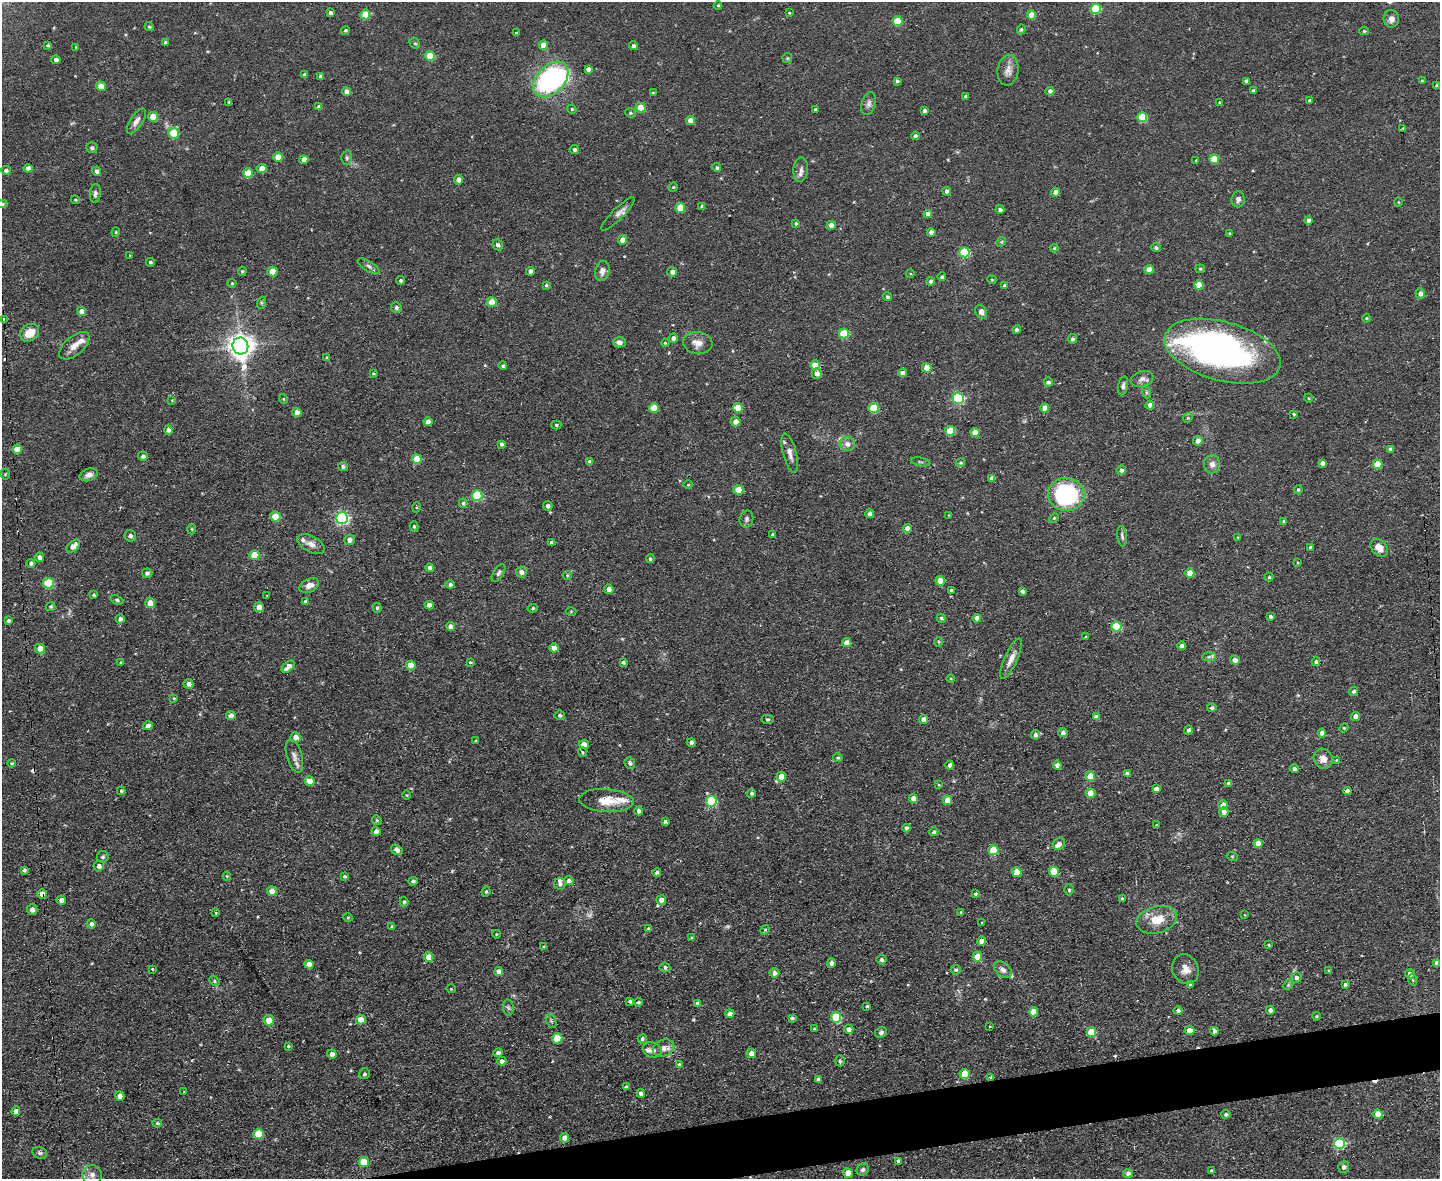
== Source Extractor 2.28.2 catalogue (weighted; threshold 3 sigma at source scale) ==
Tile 5 of 3 x 4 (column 2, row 2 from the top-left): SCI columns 1678-3115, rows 2354-3530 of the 4684 x 4706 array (HDU 1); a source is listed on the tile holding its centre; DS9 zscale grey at full resolution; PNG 1442 x 1181 px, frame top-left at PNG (2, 2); each listed source drawn as its Kron ellipse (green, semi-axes under 4 px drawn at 4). Shown black and unused: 3% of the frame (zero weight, under 2 of 3 exposures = <1% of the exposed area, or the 3 px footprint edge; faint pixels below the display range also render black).
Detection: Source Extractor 2.28.2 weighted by HDU 2 'WHT'; one run over the whole footprint, this tile lists its part. Background 0.0728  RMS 0.0067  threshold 0.0301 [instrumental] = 3 sigma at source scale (4.5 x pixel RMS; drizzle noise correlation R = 1.50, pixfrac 1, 0.05/0.05 arcsec/px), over >= 5 px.
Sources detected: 457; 2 too faint to see at this stretch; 2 inside a brighter object's white glare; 7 cosmic-ray / hot-pixel residue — neither listed nor drawn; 9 inside a brighter listed object's ellipse — not listed separately; the other 437 listed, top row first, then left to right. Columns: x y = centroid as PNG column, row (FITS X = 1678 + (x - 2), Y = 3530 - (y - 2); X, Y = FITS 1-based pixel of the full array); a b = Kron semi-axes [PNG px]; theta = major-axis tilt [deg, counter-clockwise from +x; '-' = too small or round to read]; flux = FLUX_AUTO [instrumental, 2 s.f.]
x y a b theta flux
718 6 4 4 - 0.77
1096 9 5 5 - 32
330 12 4 4 - 1.7
789 13 3 3 - 0.6
365 14 5 5 - 16
1032 15 4 4 - 9.4
1391 19 9 7 -89 3.3
898 21 5 4 - 22
149 27 4 4 - 0.92
1021 29 5 4 - 0.77
345 31 5 4 - 0.99
1364 31 5 4 - 0.95
516 33 3 3 - 1
165 42 3 3 - 1.2
415 43 6 4 -41 0.91
48 45 4 3 - 0.92
543 45 4 4 - 8.5
633 46 4 4 - 1.8
76 47 3 3 - 0.56
430 56 5 5 - 21
787 58 5 5 - 0.82
56 60 4 4 - 2.5
588 69 4 4 - 2.9
1008 70 15 10 84 5
304 74 4 3 - 1.2
320 76 4 3 - 1.2
551 79 21 14 46 96
897 81 3 3 - 1.3
1246 81 4 3 - 1.8
1422 81 3 3 - 0.71
1437 85 4 4 - 1.3
101 86 5 4 - 6.9
1253 90 3 3 - 0.95
1050 91 4 4 - 1.9
347 92 4 4 - 5.6
653 93 3 2 - 0.72
965 96 3 3 - 2.1
1310 101 4 3 - 1.8
229 102 4 3 - 0.64
1219 103 4 4 - 0.93
869 104 12 7 75 2.7
319 107 4 4 - 3.2
641 108 5 5 - 14
572 109 5 4 - 0.75
815 109 3 3 - 0.81
924 111 3 3 - 1.7
630 113 5 4 - 0.93
153 117 5 5 - 15
1142 117 5 5 - 27
690 120 4 4 - 5.4
136 121 14 6 57 3.7
1402 129 4 3 - 0.73
174 133 5 5 - 25
915 136 4 4 - 2.4
92 148 6 5 - 2
574 150 4 4 - 1.5
278 157 5 4 - 12
347 158 7 5 -89 1.3
1214 159 5 5 - 17
304 160 4 4 - 6.1
1195 161 3 3 - 2
28 168 4 4 - 3.4
262 168 5 4 - 6.6
717 168 4 4 - 1.2
6 170 5 4 - 1.7
801 170 12 7 86 3
97 171 4 4 - 2.2
248 173 5 4 - 15
459 180 4 4 - 4.5
673 187 4 4 - 0.7
947 191 4 4 - 2.8
1056 192 4 4 - 3.6
95 193 9 5 85 1.9
1238 199 8 6 85 2.3
75 200 4 3 - 0.82
1398 202 4 3 - 0.52
2 204 5 4 - 1
702 207 4 4 - 2.2
680 208 5 5 - 16
1000 209 4 4 - 1.6
618 214 23 5 45 3.2
928 214 4 4 - 4.6
1308 220 4 4 - 2.7
796 223 4 3 - 0.93
831 225 4 4 - 5.7
116 232 4 4 - 0.78
931 232 4 4 - 3.4
1230 234 3 3 - 0.7
622 240 5 4 - 6.1
1001 242 5 4 - 0.8
498 245 5 5 - 2.1
1054 248 4 4 - 0.7
1156 248 5 4 - 1.3
964 252 5 5 - 36
130 256 3 3 - 1.2
150 262 4 4 - 1.2
369 266 12 5 -32 2.3
1200 269 4 4 - 0.85
1149 270 4 4 - 8.1
242 271 5 4 - 0.81
530 271 4 4 - 3.3
602 271 10 7 74 3.4
272 272 5 5 - 14
672 272 5 5 - 2.6
910 273 4 3 - 0.48
942 277 4 4 - 1.3
401 280 4 4 - 1.1
992 280 4 4 - 0.73
931 281 4 4 - 2.2
232 283 4 4 - 0.7
546 285 4 3 - 0.94
1199 285 5 4 - 12
1004 286 3 3 - 1.1
1420 293 5 4 - 2.7
887 297 4 4 - 1.2
492 302 5 5 - 10
261 303 6 4 72 0.99
396 308 5 5 - 1.6
81 311 4 4 - 4.4
981 312 7 5 -61 3.3
1366 318 4 3 - 0.69
3 319 3 2 - 0.79
1017 330 4 4 - 2
30 333 10 8 39 9.4
844 333 5 5 - 28
673 338 4 4 - 2.9
1072 339 4 4 - 1.7
619 342 6 5 - 2.7
665 343 4 3 - 0.63
698 343 15 11 -8 5.8
74 346 18 9 40 6.1
240 346 8 8 - 700
1222 351 59 29 -15 230
327 358 4 4 - 0.85
815 365 5 4 - 11
503 366 4 4 - 1.4
927 368 5 4 - 6.1
373 373 3 3 - 0.64
817 373 5 5 - 3.9
902 373 4 4 - 3.4
1142 379 11 7 18 3.3
1048 382 5 4 - 2
1123 386 9 5 80 2
1146 392 6 4 -72 0.95
958 398 5 5 - 65
1308 398 4 3 - 0.49
284 399 5 3 - 0.57
172 400 4 4 - 0.56
1150 405 4 4 - 3.9
654 408 5 5 - 13
738 408 5 4 - 14
874 408 5 5 - 22
1045 408 4 4 - 7.1
297 412 4 4 - 5
1294 414 3 3 - 0.84
1188 418 5 4 - 1.1
428 422 4 4 - 4.9
735 422 5 5 - 4.3
556 425 5 4 - 0.95
169 430 4 4 - 2.7
950 431 5 5 - 20
975 432 4 4 - 6.3
1198 441 5 4 - 4.5
501 444 4 4 - 1.6
847 444 7 7 - 3.8
17 449 5 4 - 11
1390 449 4 4 - 1.8
790 453 20 6 -75 4.4
143 456 5 4 - 2
417 459 5 5 - 19
590 462 4 4 - 2.8
920 462 10 3 -10 0.96
960 463 4 3 - 0.88
1322 463 4 4 - 2.4
1212 464 9 8 - 3.5
1377 464 5 4 - 14
343 466 5 4 - 1.6
1121 470 4 4 - 2.3
5 474 5 5 - 0.85
89 475 9 6 19 3.1
992 478 4 4 - 4
688 485 5 3 - 0.61
738 490 5 4 - 14
1298 490 4 3 - 0.94
1066 495 18 16 -11 92
477 496 5 5 - 38
463 503 5 4 - 1.1
548 506 5 4 - 2.1
417 507 5 3 - 0.62
870 514 4 4 - 4.4
949 515 2 2 - 0.52
275 516 5 5 - 14
342 518 6 6 - 110
1054 518 5 4 - 0.79
746 519 9 6 76 1.8
1284 521 4 3 - 2
414 526 5 4 - 0.98
907 528 4 4 - 4.2
192 529 5 3 - 0.7
773 535 4 4 - 1.8
130 536 6 5 - 1.8
1122 536 10 4 -83 1.7
1238 537 4 2 - 0.46
349 540 5 5 - 3.4
551 543 4 3 - 2.2
311 544 15 8 -28 4.3
73 546 8 5 43 5.2
1311 547 3 3 - 1.8
1379 548 10 7 -47 6.3
254 555 5 5 - 14
39 557 5 4 - 3.4
650 559 4 3 - 1.1
31 563 4 4 - 1.5
1298 563 4 3 - 0.6
430 568 4 4 - 3.3
521 572 5 5 - 3
147 573 5 4 - 1.7
498 573 10 5 58 1.7
1190 573 4 4 - 9.9
567 575 4 4 - 0.74
1269 577 4 4 - 0.86
940 581 5 4 - 10
48 583 5 5 - 31
450 584 4 4 - 1.6
309 585 10 6 25 4.6
609 589 5 4 - 4
951 590 3 3 - 1.2
1022 591 4 4 - 1.9
94 595 3 3 - 0.95
267 595 3 2 - 0.5
117 600 6 4 -21 1.2
305 601 4 3 - 1
150 603 5 5 - 5.6
429 605 4 4 - 3.5
51 607 5 4 - 0.84
259 607 5 5 - 7.6
377 608 5 4 - 1.1
533 608 5 4 - 0.98
571 611 5 3 - 0.57
1270 617 4 3 - 1.4
941 618 5 4 - 1.2
977 618 4 4 - 3.3
120 619 4 4 - 2.4
8 621 3 3 - 1.2
450 626 5 4 - 3.6
1116 627 5 5 - 36
1086 637 3 2 - 0.63
938 642 5 3 - 0.63
847 643 4 4 - 6.2
1182 646 4 4 - 2.2
554 648 4 4 - 5.2
40 649 5 4 - 7.7
1209 657 7 4 3 1.5
1011 659 22 6 66 5.6
1235 660 5 4 - 3
470 662 3 3 - 0.72
623 662 4 4 - 1.2
1316 662 4 4 - 1.5
120 663 4 3 - 0.71
411 665 5 4 - 9.6
288 667 7 4 40 5.2
951 679 4 3 - 0.65
189 684 5 4 - 2.9
1353 691 5 4 - 1.4
174 698 3 3 - 0.54
1212 708 5 4 - 1.1
560 715 5 4 - 1.5
231 716 5 4 - 4.2
1356 716 4 4 - 4.9
1096 717 4 4 - 3
767 719 6 4 1 1.1
923 720 4 4 - 3.8
148 726 5 4 - 5.1
1344 728 4 4 - 0.75
1188 730 4 4 - 1.6
1063 733 4 4 - 2.3
1322 733 4 4 - 4.5
1035 735 5 4 - 2.2
295 737 5 5 - 4.5
476 741 3 3 - 0.67
691 742 4 4 - 2.1
584 745 5 4 - 6.1
582 752 5 3 - 0.65
294 756 17 7 -73 4.3
838 758 5 4 - 1.1
1323 759 10 9 - 5.1
1336 760 4 2 - 0.54
11 763 4 3 - 0.82
630 763 6 5 - 1.8
949 765 4 4 - 1.6
1057 765 4 4 - 3.3
1294 769 4 4 - 1.9
1127 774 4 4 - 2
1090 776 5 4 - 13
781 777 5 5 - 9.7
310 781 5 4 - 9.9
1229 783 4 4 - 1.9
939 785 4 3 - 0.56
1156 789 4 4 - 3
121 791 4 4 - 0.9
1347 791 4 4 - 2.6
752 793 4 4 - 1.2
1091 793 5 4 - 13
407 795 4 3 - 0.53
913 798 4 4 - 5.3
947 800 5 4 - 8.4
606 801 27 11 -4 12
711 801 5 5 - 41
1223 805 5 4 - 6
639 811 4 4 - 3.1
1224 812 5 5 - 4.2
377 820 5 4 - 0.85
665 821 3 3 - 1.3
1156 825 3 3 - 1.9
906 828 4 4 - 1.9
376 831 4 4 - 3.5
934 832 4 4 - 1.4
1258 843 4 4 - 6.6
1059 844 6 5 - 3.5
397 850 6 4 -34 2.6
993 850 5 5 - 22
1232 856 5 3 - 0.65
103 857 6 5 - 1.5
99 866 5 5 - 3
24 870 4 3 - 1.3
657 872 4 4 - 1.2
1017 872 5 4 - 11
1054 872 5 5 - 15
227 876 4 4 - 0.68
344 876 3 3 - 1
413 881 4 4 - 1.6
569 881 5 4 - 2.7
560 884 6 5 - 1.8
1069 890 5 4 - 0.96
272 891 5 5 - 6.5
486 891 5 4 - 0.89
42 894 4 4 - 7.5
976 894 4 3 - 2.4
1122 899 3 3 - 1.2
61 900 5 4 - 2.5
661 900 5 4 - 4.3
404 902 5 4 - 1.1
32 910 5 5 - 3.5
961 912 3 3 - 0.85
216 913 3 2 - 0.89
1245 915 4 2 - 0.46
348 917 5 3 - 0.66
1157 920 20 13 16 14
982 923 3 2 - 0.56
91 924 5 4 - 1.7
392 927 4 4 - 1.4
649 929 4 3 - 1.2
765 930 5 4 - 0.74
496 934 4 3 - 0.53
691 938 4 3 - 0.74
982 941 4 4 - 6.2
1269 945 4 4 - 0.69
544 947 4 3 - 1
429 957 5 4 - 9.1
977 957 5 4 - 8.7
881 960 5 5 - 1.5
831 963 4 4 - 3
1437 963 4 4 - 3.8
309 964 5 4 - 4.7
665 967 5 4 - 1.6
152 969 3 3 - 1
1185 969 15 13 -65 6.5
956 970 5 4 - 1.4
1003 970 10 6 -43 3
1329 971 4 3 - 0.85
499 972 4 4 - 3.5
774 973 5 4 - 3.2
1410 974 5 4 - 4.3
1296 977 5 5 - 2.4
1413 980 6 3 -70 0.85
215 981 5 4 - 1
1190 984 4 4 - 1.4
1288 985 6 4 44 1
1345 985 4 3 - 1.5
451 989 5 3 - 0.49
630 1001 4 3 - 1.3
639 1002 5 4 - 1.1
698 1003 4 4 - 2.7
867 1006 3 3 - 0.95
508 1007 8 5 -83 1.5
1270 1010 4 4 - 2.8
1178 1011 5 4 - 1.9
1033 1012 4 4 - 7.9
730 1014 4 4 - 3.4
1316 1016 4 3 - 0.74
836 1017 5 5 - 32
792 1018 4 3 - 1.4
269 1020 5 5 - 9.5
361 1020 5 5 - 9.5
551 1021 7 4 -65 1.3
990 1027 3 2 - 0.65
814 1029 3 3 - 0.68
849 1029 5 4 - 3
1190 1031 5 4 - 7.5
1214 1031 4 4 - 2.8
881 1032 6 5 - 1.7
1091 1032 5 5 - 20
557 1038 5 5 - 20
642 1039 5 4 - 1.4
288 1046 3 3 - 0.67
664 1048 11 8 22 4.1
652 1050 9 7 -18 2.8
498 1053 5 4 - 2.1
751 1053 5 4 - 6.6
332 1054 5 4 - 3.8
502 1061 4 4 - 2.2
840 1061 5 4 - 1.3
679 1064 4 3 - 1.3
364 1074 5 5 - 1.4
964 1074 5 5 - 18
991 1077 3 3 - 1
818 1079 4 4 - 2
626 1086 3 3 - 1.4
184 1092 4 3 - 0.55
641 1093 4 4 - 1.8
120 1096 5 4 - 4.4
16 1111 5 4 - 3.2
1226 1114 4 4 - 1.6
1378 1114 5 4 - 11
157 1123 4 4 - 1.1
258 1134 5 5 - 19
565 1138 4 4 - 5.7
1339 1144 5 5 - 65
40 1153 7 5 -20 1.6
898 1161 3 3 - 1.6
364 1162 5 5 - 18
1344 1167 6 5 - 2.4
863 1170 6 5 - 1.5
1212 1171 4 3 - 1.4
848 1173 5 4 - 9.7
1128 1173 5 4 - 2.4
92 1175 10 9 - 4.2
Overlapping masked pixels (flux is a lower limit): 2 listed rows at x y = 42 894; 991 1077
Isophote crosses this tile's border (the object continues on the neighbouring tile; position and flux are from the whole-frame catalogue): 1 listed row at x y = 2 204